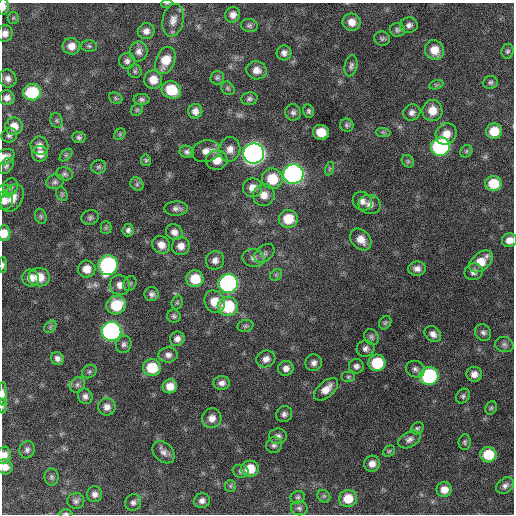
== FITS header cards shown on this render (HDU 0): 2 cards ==
NAXIS1  =                  512 / Axis length
NAXIS2  =                  512 / Axis length

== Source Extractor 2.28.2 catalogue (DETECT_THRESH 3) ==
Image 512 x 512 px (HDU 0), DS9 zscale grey, 1 PNG px = 1 image px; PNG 516 x 516 px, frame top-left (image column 1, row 512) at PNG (2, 3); each listed source drawn as its Kron ellipse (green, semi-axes under 4 px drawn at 4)
Background 354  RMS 20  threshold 59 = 3 sigma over >= 5 px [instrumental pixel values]
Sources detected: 179; all 179 listed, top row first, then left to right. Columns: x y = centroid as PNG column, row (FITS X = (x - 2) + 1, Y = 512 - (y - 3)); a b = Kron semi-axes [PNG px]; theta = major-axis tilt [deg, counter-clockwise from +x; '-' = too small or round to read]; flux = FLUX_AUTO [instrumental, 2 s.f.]
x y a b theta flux
167 3 5 3 - 1200
3 6 8 5 -90 7200
233 15 8 7 - 7800
13 18 6 5 - 2400
173 20 16 10 77 11000
352 22 9 8 - 12000
249 25 8 6 -9 3400
409 25 9 8 - 5200
397 30 7 6 - 3500
146 31 8 8 - 7300
5 33 8 7 - 7900
382 39 8 7 - 3200
71 46 8 8 - 12000
89 46 8 5 -2 2600
434 50 10 9 - 18000
139 51 10 9 - 7400
507 51 7 6 - 2900
284 53 7 7 - 6000
165 60 14 9 67 23000
127 61 8 8 - 4800
351 66 11 6 78 4300
257 70 10 9 - 11000
135 71 7 6 - 2800
217 78 7 7 - 2900
8 79 9 8 - 7200
153 80 9 9 - 17000
490 82 7 6 - 3100
436 85 7 4 18 2300
228 88 7 6 - 2800
171 90 10 8 -27 40000
32 92 9 8 - 64000
7 98 7 7 - 6900
116 98 7 5 -23 2300
142 99 8 5 -2 3700
249 99 8 6 13 3900
137 110 6 5 - 2300
195 111 7 7 - 8200
308 111 7 5 -77 3100
432 111 10 10 - 18000
293 112 8 7 - 4600
412 112 8 8 - 6100
57 120 8 6 -71 2700
347 125 7 6 - 3000
14 126 9 8 - 15000
494 131 8 7 - 24000
321 132 8 7 - 22000
383 132 7 4 -2 2300
120 134 6 5 - 2200
446 134 11 10 - 16000
9 135 8 7 - 4200
79 138 6 5 - 3300
39 146 9 8 - 7900
440 147 10 9 - 240000
230 149 12 10 82 11000
206 151 14 10 12 12000
466 151 7 5 48 2600
187 152 7 6 - 3800
254 153 10 10 - 920000
40 154 8 8 - 11000
66 155 7 4 45 2600
5 157 10 7 25 8700
146 160 6 5 - 2300
217 160 11 9 7 17000
408 161 7 5 -45 2500
6 166 9 6 51 3500
99 167 7 6 - 3300
329 169 7 4 71 2000
64 174 8 6 -11 3500
293 174 10 9 - 520000
272 179 10 10 - 37000
55 182 9 7 20 4200
137 184 7 6 - 2900
493 184 8 7 - 33000
10 187 9 7 66 4500
252 188 9 9 - 12000
5 191 7 6 - 3700
62 194 7 5 -61 2600
264 195 11 10 - 13000
12 198 15 10 59 16000
4 201 9 9 - 9400
362 201 10 9 - 7800
370 205 11 9 -11 8200
176 209 12 7 2 5900
41 216 7 5 -70 2600
90 217 9 7 17 3600
288 219 9 9 - 30000
106 228 6 5 - 2000
128 230 6 5 - 4300
174 232 8 7 - 7700
4 233 8 6 86 15000
361 240 12 9 -49 14000
509 240 7 7 - 10000
161 245 9 8 - 11000
181 246 9 9 - 10000
264 253 11 7 39 5100
253 258 11 9 -14 7100
215 260 9 9 - 7500
481 261 13 8 39 26000
3 265 8 4 87 2900
108 265 10 9 - 250000
87 269 9 8 - 15000
417 269 9 7 -3 6700
474 272 9 8 - 6900
276 275 7 5 45 2400
39 277 10 9 - 21000
31 278 8 8 - 12000
195 279 8 8 - 32000
130 283 8 6 60 3100
228 283 10 9 - 330000
120 285 10 9 - 10000
152 294 7 7 - 4500
177 302 7 5 69 2300
215 302 11 10 - 21000
116 305 10 9 - 44000
228 306 10 9 - 77000
174 316 7 6 - 3100
385 323 7 5 56 2400
245 326 8 6 15 3200
50 327 7 5 47 2900
111 331 10 9 - 440000
483 333 9 7 -52 4700
433 334 9 7 -43 7200
371 337 8 6 -59 3700
177 339 7 7 - 7000
124 344 9 7 70 4400
504 345 9 7 -15 4600
365 349 9 8 - 5900
168 355 9 7 1 6300
57 358 6 6 - 5600
266 359 10 8 25 8400
314 363 8 8 - 6500
377 363 8 8 - 53000
356 366 7 7 - 4700
152 368 9 8 - 42000
286 368 8 7 - 7400
415 369 10 8 -24 5400
89 372 8 6 37 3100
474 374 8 7 - 8900
429 376 9 9 - 160000
348 377 7 5 0 2600
222 383 8 7 - 6200
77 385 8 7 - 4700
170 386 7 7 - 15000
326 389 14 8 41 14000
3 394 12 4 90 5600
85 396 8 7 - 5200
463 396 8 6 53 3300
3 406 7 3 -90 1900
107 407 9 8 - 8700
491 408 7 5 62 2400
284 414 8 7 - 4900
212 418 10 9 - 10000
417 428 7 5 35 2700
278 436 9 7 -1 5300
409 439 12 7 29 6200
465 442 8 6 82 2700
274 445 8 7 - 4200
27 450 9 7 71 4600
389 451 6 5 - 2100
163 452 13 9 -46 7600
4 455 8 7 - 11000
488 455 8 7 - 40000
372 464 8 7 - 9400
5 467 8 7 - 11000
250 469 9 8 - 27000
241 471 8 6 -17 3400
52 477 8 7 - 3300
505 485 10 7 38 5400
230 486 6 5 - 2400
444 490 7 7 - 11000
94 494 8 7 - 6300
324 496 7 5 -45 2600
298 497 7 6 - 3000
348 499 9 8 - 26000
76 501 8 8 - 4500
202 501 8 7 - 5800
133 502 8 7 - 4800
299 508 8 7 - 3800
66 513 7 3 -1 2100
At the frame edge (FLAGS 8, measured only in part): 13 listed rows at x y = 167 3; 3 6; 5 33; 5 157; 4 201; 4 233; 509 240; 3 265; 3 394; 3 406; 4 455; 5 467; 66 513